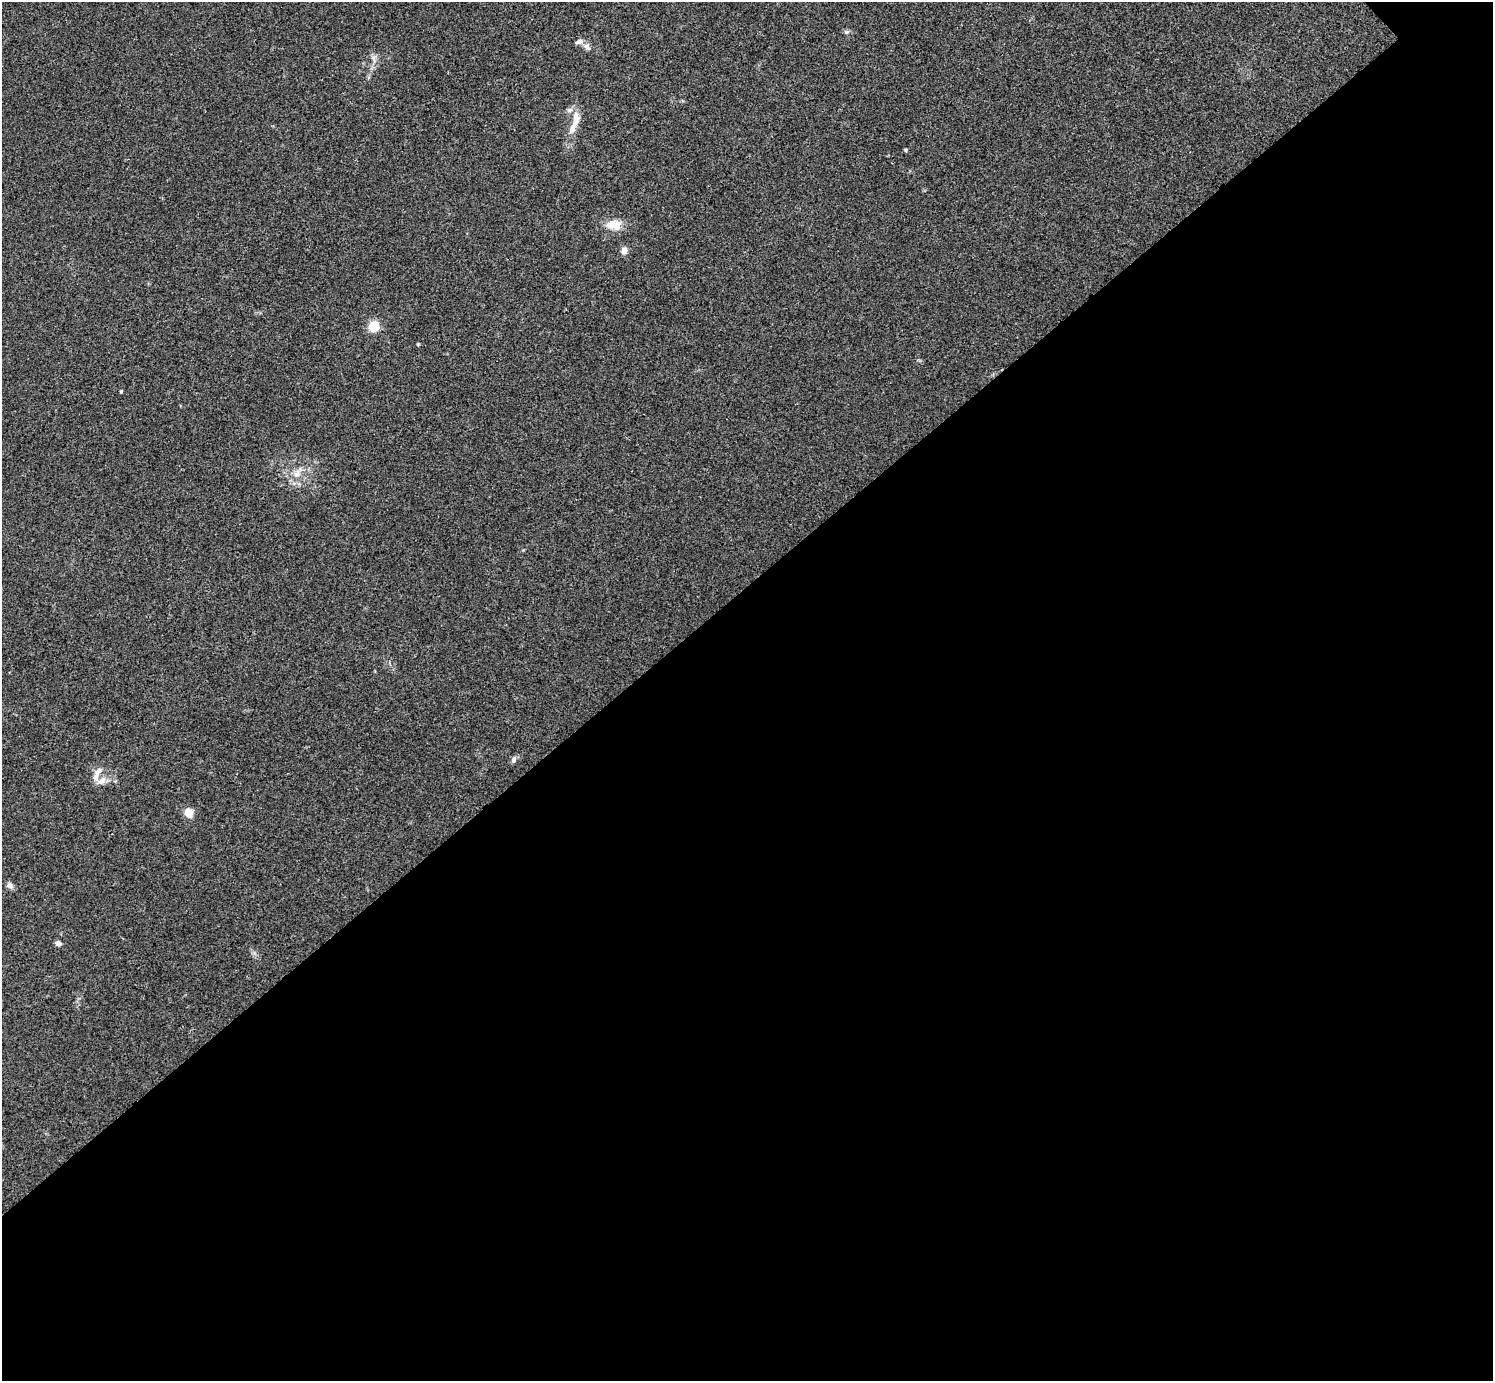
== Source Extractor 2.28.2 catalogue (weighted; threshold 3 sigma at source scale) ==
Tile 15 of 4 x 4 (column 3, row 4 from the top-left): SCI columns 2988-4478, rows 160-1538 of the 5976 x 5974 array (HDU 1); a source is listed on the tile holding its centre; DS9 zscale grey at full resolution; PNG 1495 x 1383 px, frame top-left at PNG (2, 2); no overlay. Shown black and unused: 58% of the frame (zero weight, under 3 of 4 exposures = <1% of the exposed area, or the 3 px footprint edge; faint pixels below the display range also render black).
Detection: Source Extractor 2.28.2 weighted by HDU 2 'WHT'; one run over the whole footprint, this tile lists its part. Background 0.0246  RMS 0.0046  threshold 0.0207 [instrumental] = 3 sigma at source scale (4.5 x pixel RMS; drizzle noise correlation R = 1.50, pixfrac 1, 0.05/0.05 arcsec/px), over >= 5 px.
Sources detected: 17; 2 inside a brighter listed object's ellipse — not listed separately; the other 15 listed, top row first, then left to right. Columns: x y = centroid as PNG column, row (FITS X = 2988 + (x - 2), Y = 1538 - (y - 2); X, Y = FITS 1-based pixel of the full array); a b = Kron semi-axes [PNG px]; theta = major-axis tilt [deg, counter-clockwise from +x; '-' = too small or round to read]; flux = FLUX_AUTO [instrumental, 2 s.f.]
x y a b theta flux
846 32 6 5 - 0.89
579 42 10 6 21 1.6
373 58 7 6 - 1.3
575 122 37 9 71 7.6
906 150 5 3 - 0.47
612 224 18 11 40 4.7
624 251 8 7 - 2.5
374 326 6 5 - 38
121 391 4 3 - 0.58
297 474 10 8 18 3.1
513 760 9 6 70 1.5
97 774 21 8 69 3.8
188 813 11 9 -38 4.1
10 885 9 7 -32 1.7
58 943 6 5 - 1.8